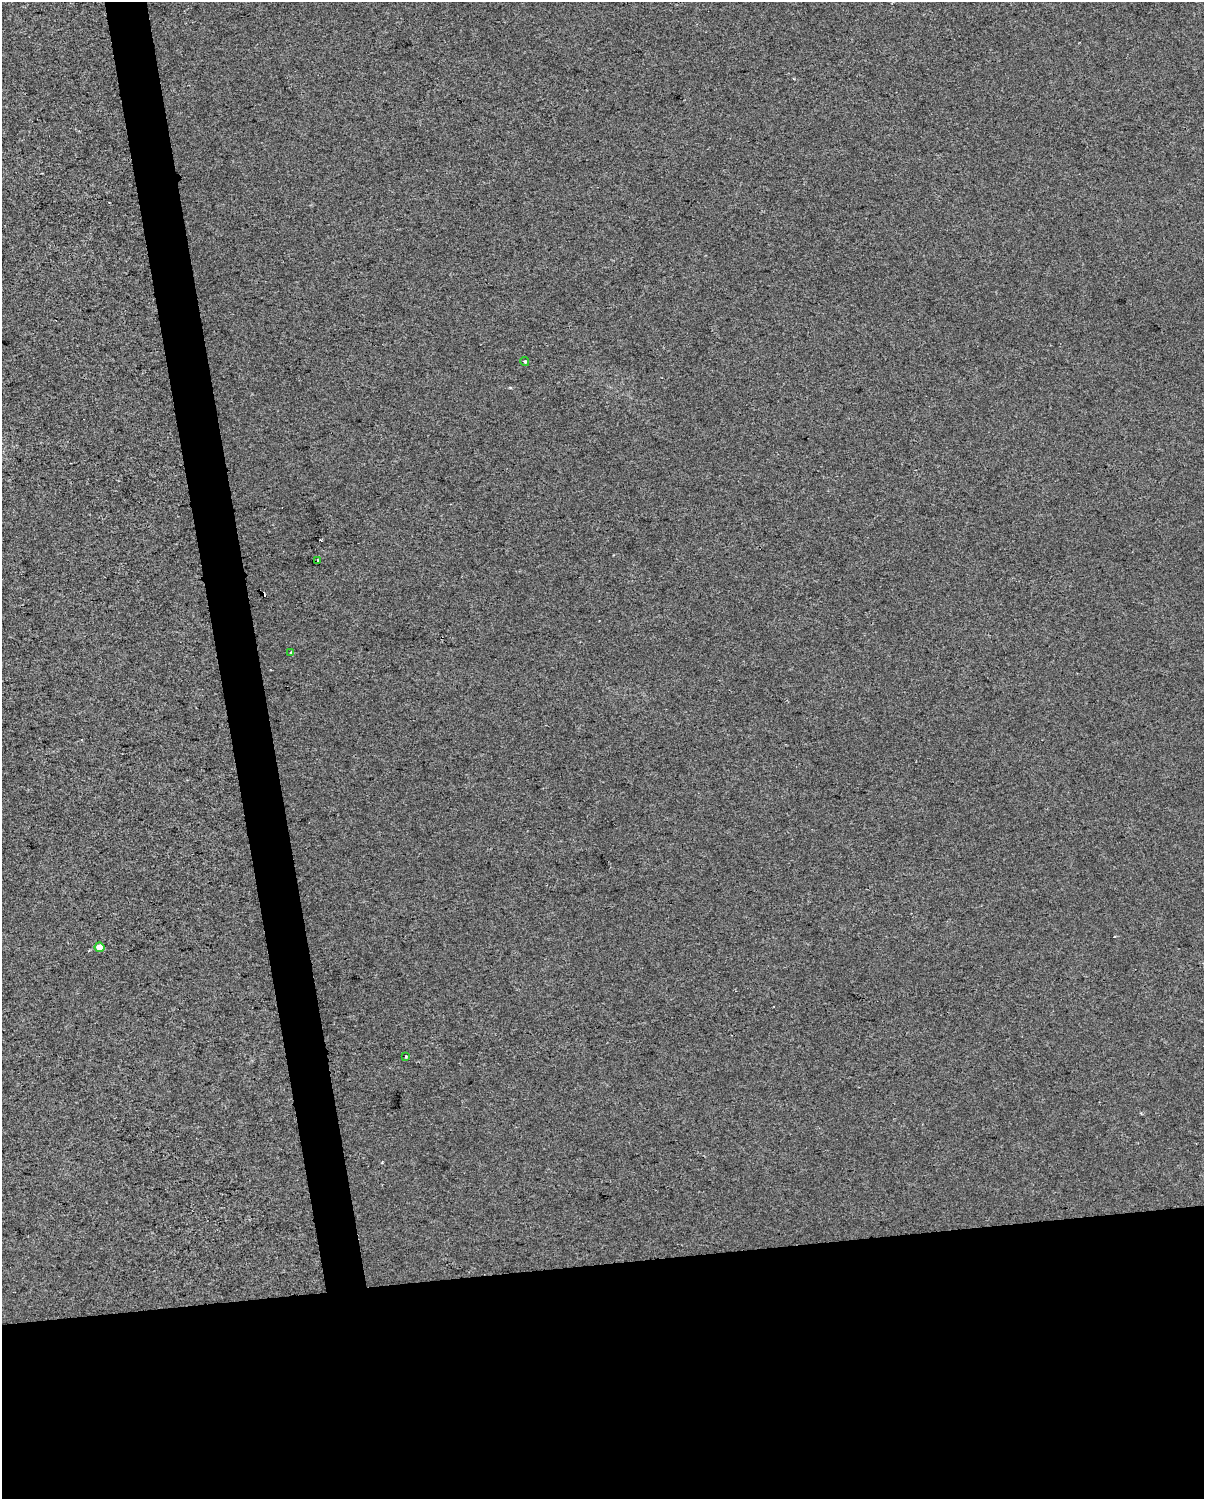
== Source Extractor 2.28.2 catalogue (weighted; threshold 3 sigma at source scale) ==
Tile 11 of 4 x 3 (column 3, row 3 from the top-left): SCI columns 2407-3608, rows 68-1564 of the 4811 x 4580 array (HDU 1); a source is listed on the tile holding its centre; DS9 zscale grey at full resolution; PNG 1206 x 1501 px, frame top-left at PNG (2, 2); each listed source drawn as its Kron ellipse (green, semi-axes under 4 px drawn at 4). Shown black and unused: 19% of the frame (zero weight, under 2 of 3 exposures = <1% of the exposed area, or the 3 px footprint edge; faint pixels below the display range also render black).
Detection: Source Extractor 2.28.2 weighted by HDU 2 'WHT'; one run over the whole footprint, this tile lists its part. Background -4.88e-06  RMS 0.0056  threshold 0.0252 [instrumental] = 3 sigma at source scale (4.5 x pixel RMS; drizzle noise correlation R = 1.50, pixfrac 1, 0.0396/0.0396 arcsec/px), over >= 5 px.
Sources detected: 8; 3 cosmic-ray / hot-pixel residue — neither listed nor drawn; the other 5 listed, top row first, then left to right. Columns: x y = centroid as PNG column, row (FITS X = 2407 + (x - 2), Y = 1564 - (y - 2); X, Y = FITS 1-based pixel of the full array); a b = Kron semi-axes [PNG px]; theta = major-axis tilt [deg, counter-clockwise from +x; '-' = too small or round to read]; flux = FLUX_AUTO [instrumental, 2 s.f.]
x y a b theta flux
525 362 4 3 - 0.76
318 561 3 3 - 3.5
291 652 3 2 - 0.36
99 947 5 4 - 5.6
406 1056 3 3 - 1